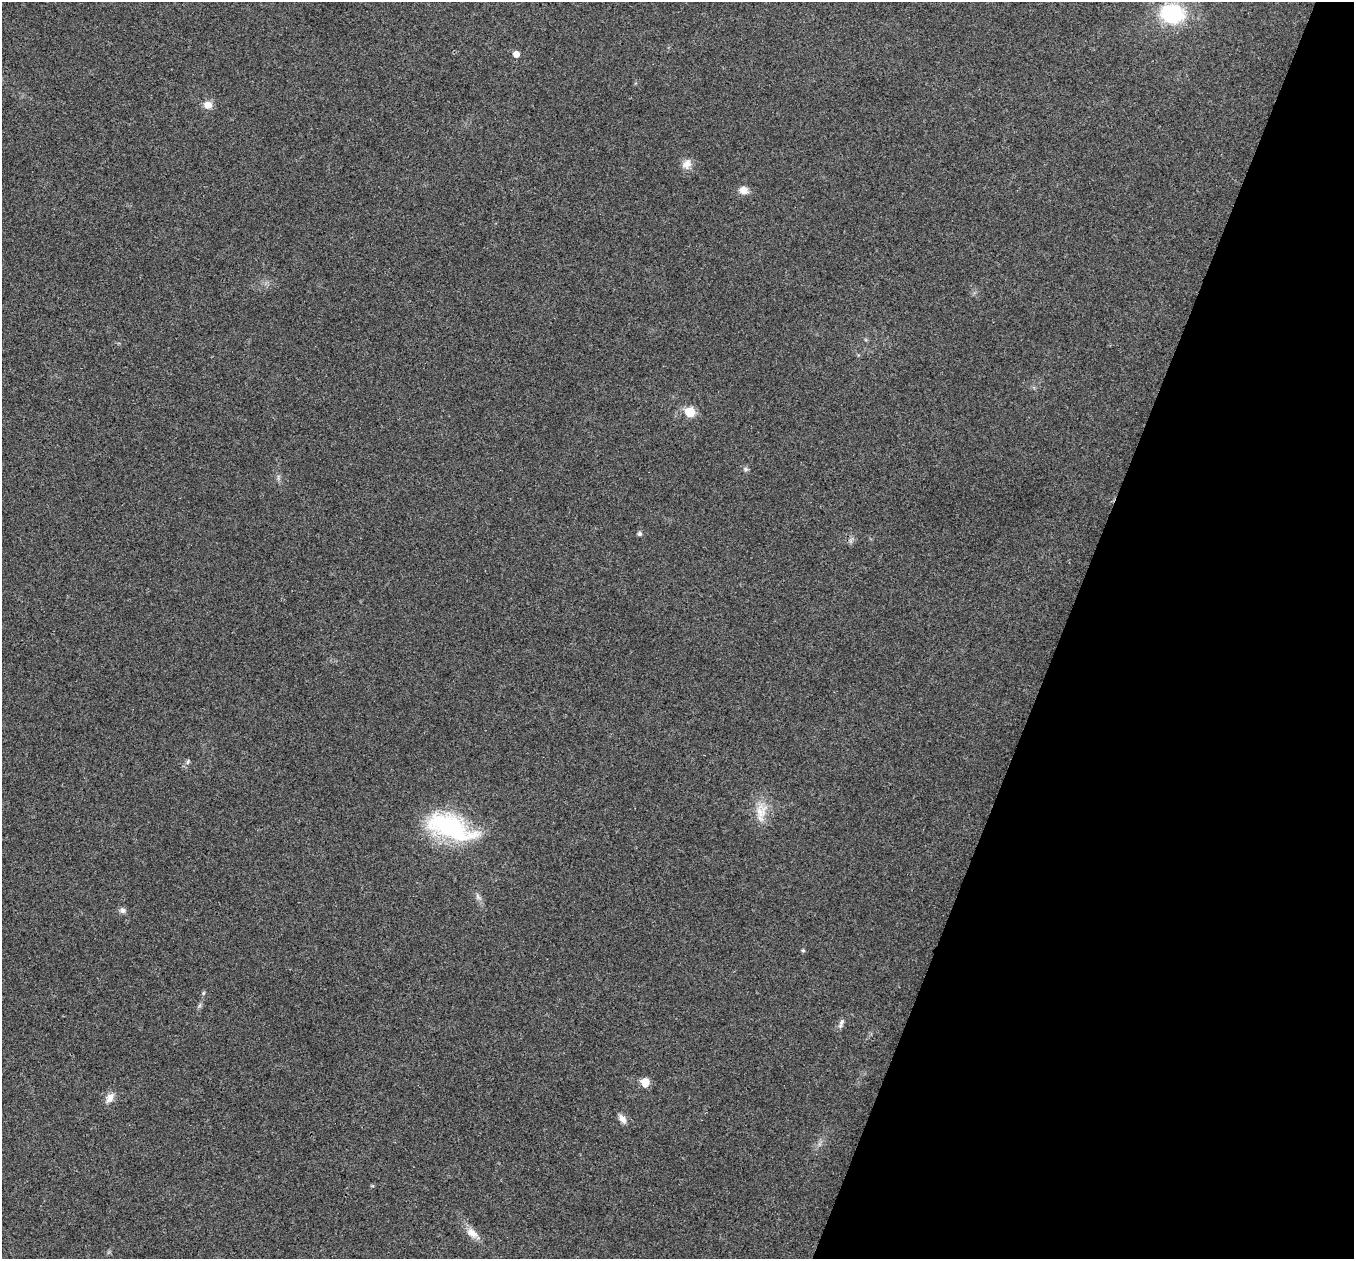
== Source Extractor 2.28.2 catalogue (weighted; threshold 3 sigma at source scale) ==
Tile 8 of 4 x 4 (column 4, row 2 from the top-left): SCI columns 4060-5411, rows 2651-3907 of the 5417 x 5431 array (HDU 1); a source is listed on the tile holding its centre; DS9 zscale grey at full resolution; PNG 1356 x 1261 px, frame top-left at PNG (2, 2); no overlay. Shown black and unused: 21% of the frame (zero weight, under 3 of 4 exposures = <1% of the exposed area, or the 3 px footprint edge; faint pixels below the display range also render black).
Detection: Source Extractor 2.28.2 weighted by HDU 2 'WHT'; one run over the whole footprint, this tile lists its part. Background 0.0223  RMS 0.0052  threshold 0.0234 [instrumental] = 3 sigma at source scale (4.5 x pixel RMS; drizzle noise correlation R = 1.50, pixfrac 1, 0.05/0.05 arcsec/px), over >= 5 px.
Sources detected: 19; all 19 listed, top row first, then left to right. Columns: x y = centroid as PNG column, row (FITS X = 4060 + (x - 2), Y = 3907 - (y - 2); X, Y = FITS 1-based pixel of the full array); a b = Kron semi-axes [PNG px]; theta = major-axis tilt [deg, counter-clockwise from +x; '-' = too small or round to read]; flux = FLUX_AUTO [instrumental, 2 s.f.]
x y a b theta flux
1172 14 23 18 -8 38
516 54 6 6 - 3.5
208 105 9 8 - 4.5
687 164 13 10 51 4
743 190 10 9 - 4
690 412 6 6 - 18
746 469 7 5 -21 1.1
640 534 5 5 - 1.3
188 762 8 3 71 0.9
761 812 24 15 78 9.5
450 827 54 23 -21 62
123 910 9 7 -21 1.7
803 950 5 4 - 0.72
203 993 5 5 - 0.71
842 1022 10 6 60 1.8
645 1082 6 6 - 9.6
110 1098 13 9 61 3.8
623 1119 12 7 -56 3
472 1233 18 10 -35 5